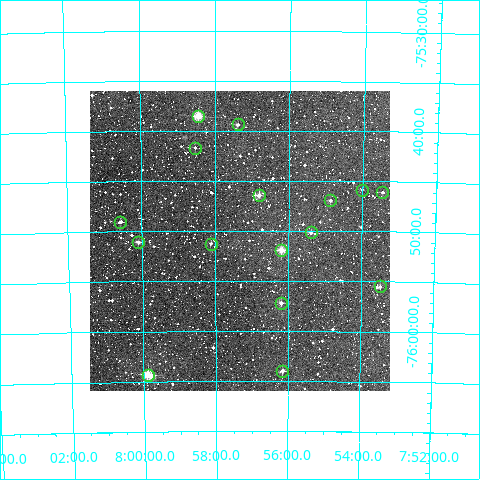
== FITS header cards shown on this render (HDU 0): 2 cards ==
NAXIS1  =                  300
NAXIS2  =                  300

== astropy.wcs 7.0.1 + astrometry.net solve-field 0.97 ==
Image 300 x 300 px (HDU 0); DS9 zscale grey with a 90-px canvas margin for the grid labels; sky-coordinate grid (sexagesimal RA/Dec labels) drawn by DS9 from the SOLVED WCS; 16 Tycho-2 reference stars matched to detected sources circled (green)
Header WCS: RA---TAN/DEC--TAN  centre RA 07:57:20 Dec -75:51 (119.33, -75.85 deg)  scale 6 arcsec/px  FOV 30.0' x 30.0'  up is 0 deg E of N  parity normal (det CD < 0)
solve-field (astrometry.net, Tycho-2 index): VERIFIED the header's WCS against the Tycho-2 star catalogue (verified at 2 index scales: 10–16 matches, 0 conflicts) and refined it, rather than solving blind
Solved WCS: RA---TAN-SIP/DEC--TAN-SIP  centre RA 07:57:20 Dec -75:51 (119.33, -75.85 deg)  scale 6 arcsec/px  FOV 30.0' x 30.0'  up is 0 deg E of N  parity normal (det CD < 0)
The solver's refit moves the header's centre by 0.39 arcsec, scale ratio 0.9999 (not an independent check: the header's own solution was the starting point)
Tycho-2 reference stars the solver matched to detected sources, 16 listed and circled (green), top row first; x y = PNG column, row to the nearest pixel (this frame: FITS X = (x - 90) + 1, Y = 300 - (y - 91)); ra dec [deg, ICRS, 3 dp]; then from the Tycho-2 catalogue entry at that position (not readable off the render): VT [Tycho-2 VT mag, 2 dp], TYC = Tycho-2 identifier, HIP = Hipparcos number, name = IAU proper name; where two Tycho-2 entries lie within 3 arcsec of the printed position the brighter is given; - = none
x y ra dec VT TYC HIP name
198 116 119.611 -75.642 9.59 9381-145-1 - -
238 124 119.347 -75.656 11.48 9381-5-1 - -
195 148 119.633 -75.695 12.19 9381-169-1 - -
362 190 118.504 -75.764 12.41 9381-1007-1 - -
382 192 118.365 -75.768 12.16 9381-1567-1 38534 -
259 195 119.203 -75.774 10.23 9381-111-1 - -
330 200 118.719 -75.782 11.46 9381-1234-1 - -
120 222 120.143 -75.817 11.55 9394-1056-1 - -
311 232 118.849 -75.836 11.44 9381-103-1 - -
138 242 120.022 -75.851 11.15 9394-1049-1 - -
211 244 119.531 -75.855 11.74 9381-253-1 - -
281 250 119.048 -75.865 9.85 9381-71-1 - -
380 286 118.371 -75.925 12.18 9381-958-1 - -
281 303 119.048 -75.953 11.19 9381-35-1 - -
282 371 119.037 -76.067 10.75 9381-29-1 - -
148 375 119.972 -76.072 9.87 9381-2020-1 - -